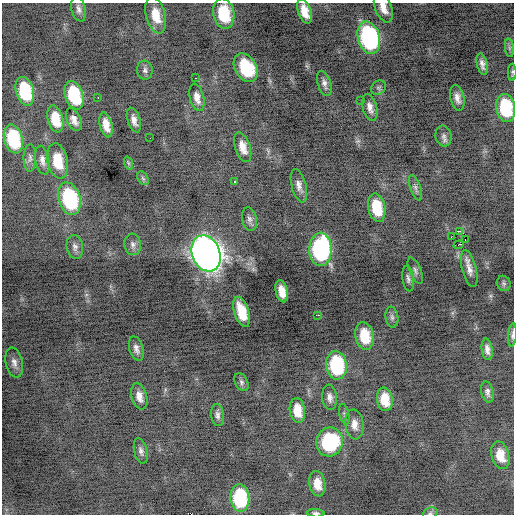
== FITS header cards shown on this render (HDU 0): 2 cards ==
NAXIS1  =                  512 / Axis length
NAXIS2  =                  512 / Axis length

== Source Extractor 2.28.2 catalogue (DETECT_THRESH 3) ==
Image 512 x 512 px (HDU 0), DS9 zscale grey, 1 PNG px = 1 image px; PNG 516 x 516 px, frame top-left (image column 1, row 512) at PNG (2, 3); each listed source drawn as its Kron ellipse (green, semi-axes under 4 px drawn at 4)
Background -0.478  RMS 0.83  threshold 2.48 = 3 sigma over >= 5 px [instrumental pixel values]
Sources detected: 79; all 79 listed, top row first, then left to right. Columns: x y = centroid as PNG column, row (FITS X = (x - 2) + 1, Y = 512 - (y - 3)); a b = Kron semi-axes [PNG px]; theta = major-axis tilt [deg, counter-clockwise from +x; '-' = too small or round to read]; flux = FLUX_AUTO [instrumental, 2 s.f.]
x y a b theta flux
383 8 15 8 -68 610
79 9 12 7 -77 260
305 11 13 6 -71 780
224 14 15 10 -78 1800
156 15 19 10 -75 1100
369 38 16 11 -74 9500
509 48 9 4 -82 150
482 64 11 5 -76 270
246 68 15 10 -60 2700
145 70 9 8 - 210
512 72 8 3 90 100
195 78 2 2 - 220
324 83 13 6 -73 250
378 88 8 6 44 130
25 91 14 9 -74 2900
74 95 15 9 -72 3500
98 97 3 2 - 140
197 97 14 7 -76 430
457 98 13 7 -78 350
361 101 2 2 - 110
370 107 14 7 -75 350
506 108 14 9 -79 3500
55 119 14 7 -75 1300
74 120 12 6 -65 420
134 120 13 6 -72 380
106 125 13 6 -76 670
444 136 10 8 -81 210
150 138 2 2 - 27
13 139 14 9 -75 3400
243 147 15 7 -71 610
30 158 13 6 89 220
42 160 14 7 -78 300
57 161 18 10 -78 1400
128 163 7 4 -71 97
143 178 7 5 -57 120
234 181 3 3 - 700
299 186 17 7 -76 360
415 188 13 5 -72 190
69 199 17 10 -73 5200
377 208 14 8 -78 2000
249 219 12 7 -78 250
460 231 3 2 - 1500
451 237 2 2 - 1300
465 239 2 2 - 18
133 244 11 8 -85 250
459 245 5 2 - 1000
75 247 12 8 -80 270
320 249 16 11 90 8000
206 253 18 14 -69 58000
469 268 19 7 -76 450
415 271 14 6 -68 180
408 279 13 5 -82 200
504 283 8 7 - 140
282 291 11 6 -77 640
242 312 15 7 -72 1400
317 315 4 2 - 490
392 317 10 6 -82 170
512 335 12 4 85 150
365 336 14 9 -79 1700
136 349 12 6 -74 280
487 349 11 5 -81 290
14 363 15 8 -77 340
336 365 14 10 -82 4700
241 382 10 6 -63 160
487 392 11 6 -77 210
139 396 13 7 -75 460
330 397 13 7 -84 310
385 399 12 7 -81 1100
297 410 12 7 -82 900
344 414 10 5 -78 140
218 415 11 6 -83 220
354 424 15 9 -83 480
329 442 14 13 - 4400
141 451 13 6 -76 240
500 455 14 8 -74 890
317 484 13 8 -79 720
240 498 13 9 -85 4100
316 513 8 4 -2 140
430 513 7 5 21 120
At the frame edge (FLAGS 8, measured only in part): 6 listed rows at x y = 383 8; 512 72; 506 108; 512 335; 316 513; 430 513